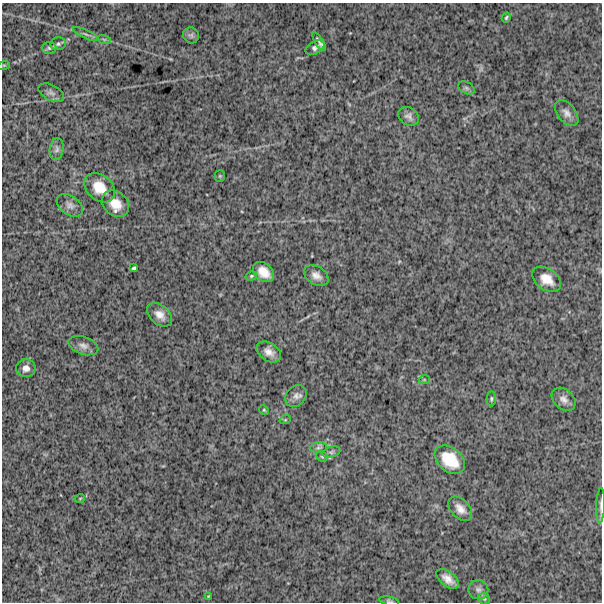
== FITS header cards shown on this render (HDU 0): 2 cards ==
NAXIS1  =                  600
NAXIS2  =                  600

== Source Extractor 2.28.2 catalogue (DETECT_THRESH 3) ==
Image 600 x 600 px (HDU 0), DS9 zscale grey, 1 PNG px = 1 image px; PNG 604 x 604 px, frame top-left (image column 1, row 600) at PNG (2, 3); each listed source drawn as its Kron ellipse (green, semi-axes under 4 px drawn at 4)
Background 1430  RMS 260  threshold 767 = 3 sigma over >= 5 px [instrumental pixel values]
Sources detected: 45; all 45 listed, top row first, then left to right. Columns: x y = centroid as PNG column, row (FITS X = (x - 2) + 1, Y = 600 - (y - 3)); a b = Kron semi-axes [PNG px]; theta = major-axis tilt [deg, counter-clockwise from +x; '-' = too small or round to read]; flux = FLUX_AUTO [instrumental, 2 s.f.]
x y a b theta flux
506 17 5 3 - 23000
86 34 14 3 -24 48000
191 35 8 7 - 54000
104 39 7 4 -19 28000
319 42 10 3 -59 49000
58 44 8 6 10 47000
49 48 7 6 - 41000
315 48 10 6 28 62000
4 65 6 4 18 20000
466 88 9 5 -27 36000
51 93 14 7 -27 78000
567 113 15 9 -51 110000
409 116 11 8 -34 80000
57 149 11 7 82 61000
220 176 5 5 - 20000
100 188 17 12 -42 320000
115 204 15 11 -41 250000
70 205 15 9 -33 90000
134 268 4 3 - 28000
264 272 12 8 -41 210000
251 276 6 4 17 23000
316 276 13 9 -30 120000
547 279 16 10 -35 230000
160 315 14 9 -42 140000
83 346 15 8 -18 100000
269 352 13 9 -34 140000
26 368 10 9 - 100000
424 380 5 3 - 15000
296 396 12 9 48 92000
491 399 7 4 87 29000
564 399 13 9 -42 110000
264 410 5 4 - 21000
285 420 6 3 18 18000
319 447 8 5 7 40000
331 452 9 5 15 40000
322 456 6 5 - 26000
450 460 17 11 -40 460000
80 498 5 3 - 15000
600 505 18 3 88 54000
460 509 14 9 -48 140000
448 579 13 7 -39 140000
478 590 10 9 - 81000
208 596 3 3 - 13000
484 599 6 5 - 32000
389 601 10 4 -11 33000
At the frame edge (FLAGS 8, measured only in part): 2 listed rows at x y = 600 505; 389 601